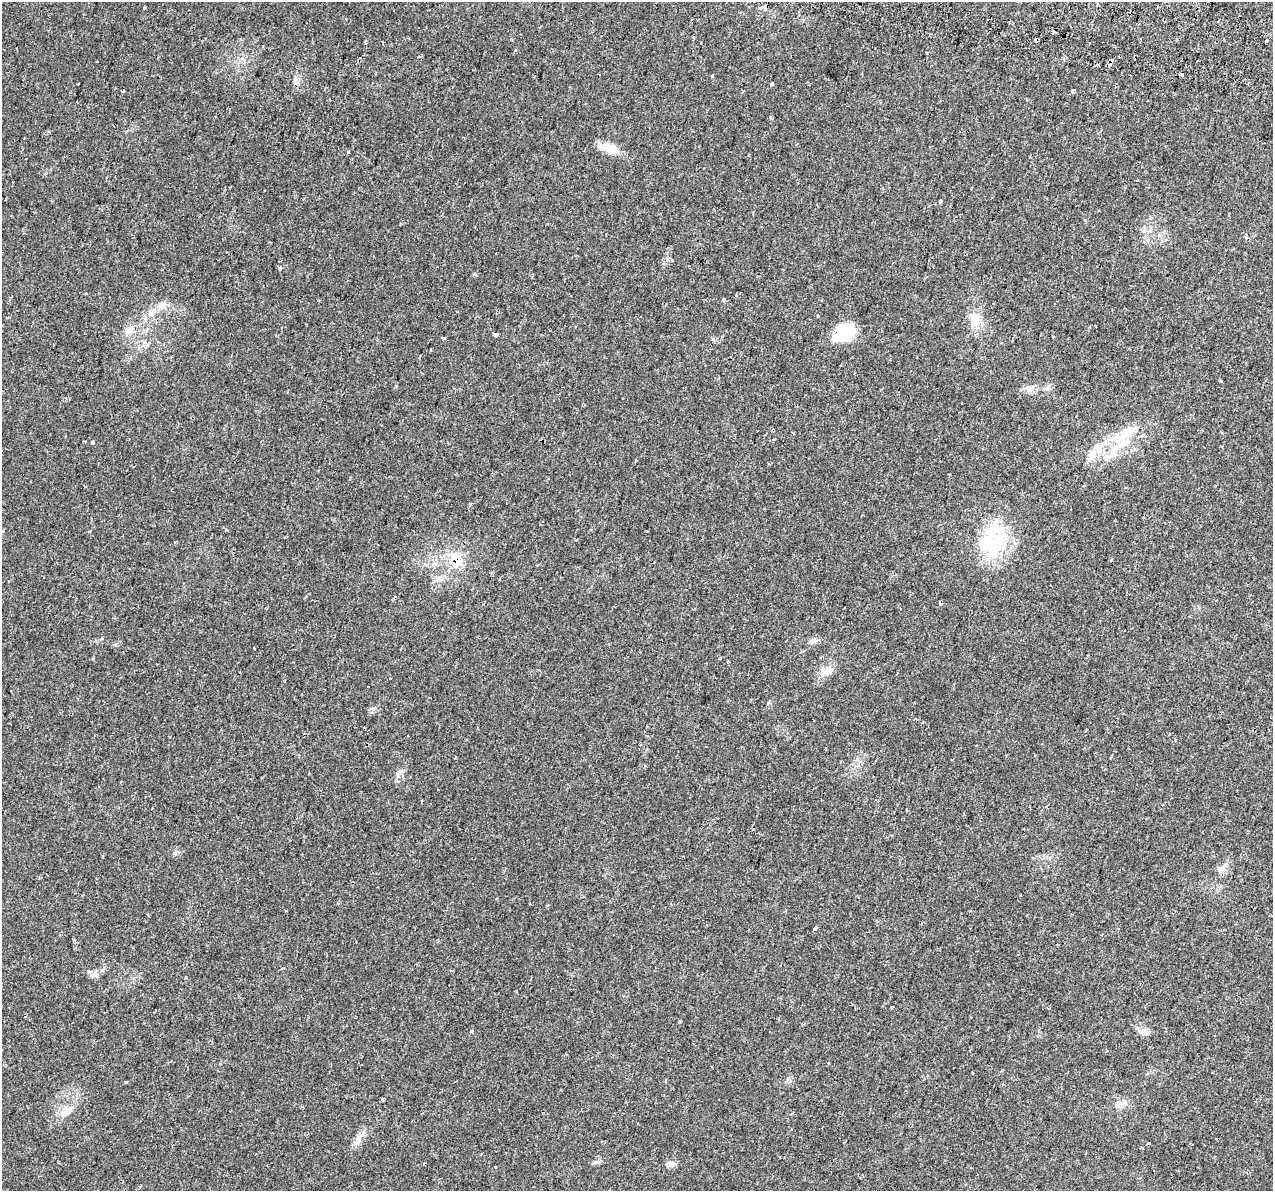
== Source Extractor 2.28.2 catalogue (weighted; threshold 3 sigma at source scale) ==
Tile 10 of 4 x 4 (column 2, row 3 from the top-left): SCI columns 1340-2610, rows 1544-2732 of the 5212 x 5405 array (HDU 1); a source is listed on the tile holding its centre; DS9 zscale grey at full resolution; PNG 1275 x 1193 px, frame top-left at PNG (2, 2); no overlay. Shown black and unused: <1% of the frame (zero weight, under 2 of 3 exposures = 5% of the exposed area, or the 3 px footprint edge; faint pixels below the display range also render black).
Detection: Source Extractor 2.28.2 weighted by HDU 2 'WHT'; one run over the whole footprint, this tile lists its part. Background 0.0529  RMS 0.0041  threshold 0.0187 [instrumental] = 3 sigma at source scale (4.5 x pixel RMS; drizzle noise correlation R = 1.50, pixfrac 1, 0.0396/0.0396 arcsec/px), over >= 5 px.
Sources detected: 44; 6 cosmic-ray / hot-pixel residue — not listed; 2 inside a brighter listed object's ellipse — not listed separately; the other 36 listed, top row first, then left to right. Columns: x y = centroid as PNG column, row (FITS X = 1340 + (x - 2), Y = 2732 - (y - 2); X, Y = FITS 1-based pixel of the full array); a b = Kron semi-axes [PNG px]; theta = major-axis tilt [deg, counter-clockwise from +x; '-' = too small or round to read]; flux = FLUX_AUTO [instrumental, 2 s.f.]
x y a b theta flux
766 6 4 3 - 7.4
1267 40 4 3 - 2.3
1090 43 3 2 - 0.31
515 50 3 3 - 1
1110 63 7 3 53 3.1
1181 75 4 3 - 3
712 76 4 3 - 0.52
771 84 4 3 - 1.7
123 91 3 2 - 0.85
1073 91 4 3 - 1.2
610 149 15 11 26 4.1
348 152 3 3 - 0.72
940 201 3 3 - 1.3
280 268 3 3 - 1.4
474 274 4 4 - 0.8
724 300 3 3 - 4.8
162 305 12 6 37 2.1
974 319 21 12 -75 5.8
843 333 24 17 35 14
495 334 4 4 - 4
443 338 4 3 - 2.8
1029 389 10 6 9 1.9
1128 432 24 14 47 8.9
92 442 4 3 - 1.8
1092 456 17 11 70 4.5
997 534 40 32 -62 24
456 560 26 16 -89 10
813 641 12 5 11 1.3
827 671 20 9 20 3.3
1220 869 9 6 81 1.5
815 928 4 3 - 2.9
89 972 6 4 18 0.57
1119 1104 11 8 45 2.3
64 1113 11 7 2 2.3
357 1141 14 7 53 2.5
671 1164 10 6 40 1.4
Overlapping masked pixels (flux is a lower limit): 4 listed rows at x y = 766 6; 1110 63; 843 333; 456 560
Unlisted compact peaks at least as high as the median listed source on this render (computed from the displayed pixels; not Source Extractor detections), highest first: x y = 126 1082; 175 853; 596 1162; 1221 381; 471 1031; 399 772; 768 703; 470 504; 382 1099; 373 709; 90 531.